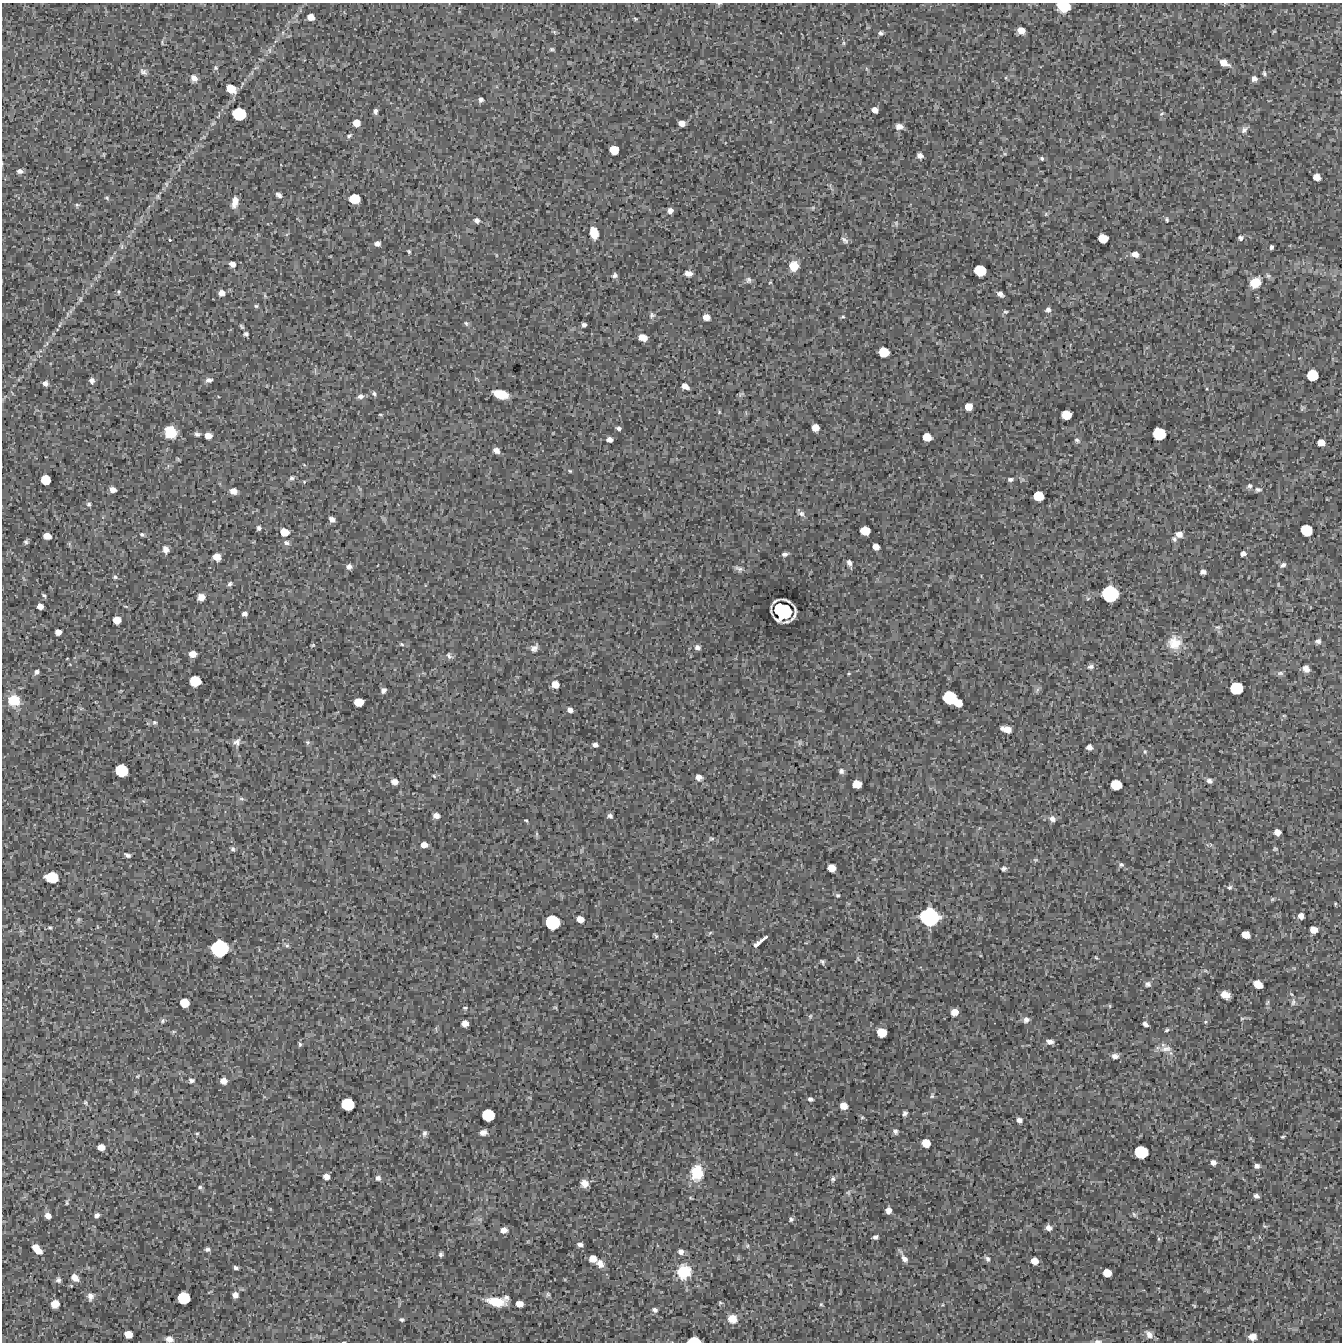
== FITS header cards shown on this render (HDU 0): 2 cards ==
NAXIS1  =                 1340 / length of data axis 1
NAXIS2  =                 1340 / length of data axis 2

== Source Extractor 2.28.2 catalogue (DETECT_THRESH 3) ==
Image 1340 x 1340 px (HDU 0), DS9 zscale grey, 1 PNG px = 1 image px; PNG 1344 x 1344 px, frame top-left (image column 1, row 1340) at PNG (2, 3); no overlay
Background 4790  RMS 480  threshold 1450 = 3 sigma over >= 5 px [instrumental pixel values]
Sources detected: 343; all 343 listed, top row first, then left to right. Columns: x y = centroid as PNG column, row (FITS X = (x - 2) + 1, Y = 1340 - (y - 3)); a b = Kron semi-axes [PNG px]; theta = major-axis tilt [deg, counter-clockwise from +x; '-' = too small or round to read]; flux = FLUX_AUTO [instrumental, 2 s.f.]
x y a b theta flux
719 4 5 5 - 4.7e+04
1063 7 11 8 -7 7.2e+05
311 17 6 5 - 2.4e+05
635 19 6 4 -38 4.6e+04
1021 31 7 6 - 3.2e+05
1274 31 5 4 - 3.6e+04
554 32 6 5 - 5.1e+04
881 33 5 4 - 7.5e+04
162 43 9 2 -80 3.7e+04
844 43 6 4 90 4.5e+04
552 49 7 4 -6 5.7e+04
269 50 7 4 -89 6.3e+04
1224 63 11 7 -28 3.1e+05
256 67 6 4 20 4.8e+04
216 68 6 5 - 5.4e+04
143 72 11 7 -36 1.2e+05
1264 73 7 5 -72 7.0e+04
194 78 8 7 - 1.8e+05
1254 79 6 5 - 1.4e+05
231 89 9 7 -28 5.2e+05
481 100 5 5 - 1.0e+05
875 110 6 5 - 1.9e+05
375 111 5 4 - 1.0e+05
239 114 11 9 -14 1.2e+06
1162 114 7 5 34 5.8e+04
213 123 7 4 37 5.2e+04
356 123 6 6 - 3.2e+05
682 123 6 5 - 2.2e+05
899 126 8 6 -7 1.9e+05
1244 130 11 7 52 1.4e+05
349 135 8 5 30 6.8e+04
614 150 8 7 - 5.1e+05
1005 154 5 3 - 3.5e+04
920 156 6 5 - 1.6e+05
1042 159 5 5 - 4.9e+04
20 171 6 5 - 1.2e+05
1317 177 6 6 - 2.6e+05
166 184 7 5 -48 6.5e+04
279 195 7 5 -30 1.1e+05
158 197 6 5 - 5.4e+04
107 198 7 4 -20 4.6e+04
354 199 9 7 -4 6.9e+05
235 202 12 7 77 2.9e+05
77 205 6 6 - 5.8e+04
813 208 6 5 - 4.4e+04
670 210 6 6 - 1.4e+05
1046 214 5 5 - 4.5e+04
477 220 5 5 - 1.0e+05
1167 220 6 5 - 5.2e+04
896 223 7 6 - 6.7e+04
594 233 10 7 -76 5.7e+05
1103 238 8 7 - 5.2e+05
1240 238 5 5 - 8.6e+04
170 240 4 3 - 3.6e+04
845 240 11 6 -43 1.0e+05
377 244 5 5 - 1.4e+05
122 246 9 4 -90 6.5e+04
1271 247 4 3 - 6.9e+04
409 252 5 4 - 4.6e+04
1135 254 6 5 - 2.0e+05
496 255 5 3 - 2.7e+04
111 258 8 5 45 8.8e+04
232 264 7 6 - 1.7e+05
794 266 10 9 - 5.5e+05
980 270 9 8 - 9.0e+05
688 273 9 6 -8 1.7e+05
615 275 6 5 - 8.6e+04
1268 276 7 6 - 7.2e+04
748 280 9 8 - 1.1e+05
770 282 4 4 - 3.1e+04
1255 283 11 9 35 6.2e+05
118 292 7 5 79 5.9e+04
221 293 7 7 - 2.0e+05
1000 294 7 4 -33 1.2e+05
80 299 8 5 75 6.9e+04
256 306 6 4 -1 5.4e+04
1048 310 7 6 - 1.0e+05
1005 312 6 4 -1 4.9e+04
68 314 6 4 90 5.1e+04
652 315 7 7 - 9.0e+04
843 316 6 4 14 4.3e+04
706 317 6 5 - 2.6e+05
466 323 6 5 - 6.2e+04
60 325 10 4 67 5.9e+04
584 325 4 4 - 9.1e+04
242 326 6 4 -50 5.3e+04
246 334 7 5 -9 7.0e+04
643 338 8 6 -19 2.7e+05
884 352 8 7 - 6.6e+05
1312 375 9 8 - 8.0e+05
209 380 9 6 9 1.4e+05
92 381 6 5 - 1.3e+05
45 383 5 5 - 1.4e+05
685 386 7 5 -33 2.0e+05
374 394 7 5 -65 7.0e+04
501 394 13 7 -16 7.0e+05
741 394 9 5 38 6.1e+04
360 396 8 6 14 1.2e+05
968 407 6 6 - 3.2e+05
719 412 5 4 - 3.0e+04
380 415 5 2 - 2.9e+04
1066 415 8 7 - 6.0e+05
618 428 5 4 - 8.7e+04
815 428 6 6 - 3.2e+05
170 432 11 10 - 8.5e+05
197 434 7 6 - 9.1e+04
1159 434 10 9 - 1.1e+06
208 436 7 6 - 2.6e+05
927 437 7 6 - 4.3e+05
609 440 6 4 -8 1.3e+05
1077 440 8 6 -42 8.6e+04
1321 443 6 6 - 2.9e+05
496 450 6 5 - 1.7e+05
178 459 6 3 -45 3.5e+04
570 471 5 4 - 3.9e+04
292 478 7 5 6 7.9e+04
1010 479 6 5 - 7.7e+04
45 480 8 7 - 6.1e+05
304 482 4 4 - 3.4e+04
1250 486 8 6 18 1.0e+05
113 490 6 5 - 2.1e+05
1258 490 9 6 -4 1.1e+05
233 491 7 6 - 2.3e+05
1038 496 8 7 - 6.4e+05
89 504 6 5 - 6.8e+04
801 513 9 7 -13 1.1e+05
332 519 6 4 -32 1.7e+05
259 528 5 4 - 8.2e+04
1306 530 9 8 - 8.6e+05
865 531 8 7 - 5.2e+05
284 532 7 6 - 3.9e+05
142 534 6 5 - 5.7e+04
1179 534 7 6 - 2.2e+05
47 536 7 5 -10 3.0e+05
1174 539 7 6 - 8.8e+04
26 542 5 4 - 6.5e+04
286 543 8 6 -20 1.1e+05
876 547 6 5 - 2.2e+05
166 549 8 7 - 1.7e+05
785 554 6 4 11 1.0e+05
1243 554 6 5 - 1.3e+05
217 557 7 6 - 3.2e+05
849 563 8 4 -71 1.4e+05
1283 565 8 5 33 9.3e+04
349 567 6 5 - 1.4e+05
739 569 12 6 -21 1.2e+05
1203 572 5 4 - 1.3e+05
115 577 6 5 - 6.0e+04
230 584 6 5 - 8.4e+04
1110 594 13 12 - 2.0e+06
44 595 6 3 -37 4.8e+04
201 597 6 6 - 3.0e+05
1088 598 6 4 20 4.5e+04
781 600 20 4 2 6.7e+04
40 606 6 5 - 2.1e+05
782 611 15 13 -22 2.2e+06
245 614 5 4 - 1.1e+05
792 615 22 8 61 1.5e+05
117 620 6 6 - 3.5e+05
1218 627 9 5 9 8.2e+04
58 632 5 5 - 2.1e+05
1318 641 6 5 - 9.5e+04
1174 643 18 18 - 6.1e+05
402 644 6 4 -22 4.8e+04
313 645 5 4 - 3.8e+04
697 647 8 7 - 1.3e+05
534 648 9 7 44 1.4e+05
192 654 6 5 - 2.8e+05
449 656 9 6 -56 8.4e+04
1091 666 9 6 19 1.1e+05
1306 669 7 6 - 1.9e+05
37 672 6 5 - 9.0e+04
1280 673 9 6 6 7.9e+04
849 674 4 3 - 3.5e+04
195 681 9 8 - 7.7e+05
555 684 6 6 - 3.2e+05
1236 688 10 9 - 1.1e+06
383 690 5 5 - 1.1e+05
1037 690 8 4 54 7.2e+04
950 698 12 10 -29 1.4e+06
14 700 12 12 - 8.0e+05
359 702 8 7 - 4.9e+05
958 703 7 6 - 4.7e+05
81 708 6 4 19 4.5e+04
570 710 5 5 - 1.5e+05
1284 716 6 4 0 3.6e+04
154 722 7 6 - 6.7e+04
1006 729 10 5 -13 3.5e+05
237 742 9 8 - 1.5e+05
308 742 6 6 - 6.3e+04
800 742 7 6 - 7.8e+04
595 745 5 4 - 1.2e+05
1089 747 5 5 - 1.6e+05
1145 752 6 5 - 5.3e+04
121 770 10 9 - 1.1e+06
841 771 6 6 - 1.1e+05
216 775 6 4 19 4.1e+04
434 776 5 3 - 4.0e+04
699 777 7 6 - 1.8e+05
1209 781 7 6 - 1.3e+05
394 782 7 6 - 2.0e+05
857 784 7 6 - 4.7e+05
1116 785 9 8 - 7.1e+05
241 799 8 5 -18 6.2e+04
436 816 7 6 - 1.6e+05
610 816 5 5 - 1.0e+05
1052 819 8 7 - 1.5e+05
526 820 4 3 - 3.6e+04
1277 832 6 5 - 2.3e+05
537 834 7 4 90 5.1e+04
711 838 7 6 - 6.7e+04
424 845 7 6 - 2.2e+05
233 849 6 5 - 6.8e+04
1275 849 6 5 - 4.9e+04
127 855 7 4 -26 8.7e+04
1035 860 7 5 -6 4.5e+04
1121 864 7 5 -1 6.9e+04
831 868 7 6 - 3.5e+05
1004 869 5 4 - 7.5e+04
52 877 10 8 -8 9.5e+05
1229 887 7 6 - 8.6e+04
838 895 5 5 - 5.2e+04
1272 899 6 5 - 5.1e+04
1335 904 4 3 - 3.7e+04
1301 916 6 6 - 1.8e+05
929 917 15 14 - 2.7e+06
79 919 7 4 59 4.7e+04
580 919 6 5 - 2.8e+05
552 922 11 11 - 1.5e+06
50 927 6 5 - 5.6e+04
1313 930 7 6 - 3.1e+05
710 933 6 4 44 3.6e+04
1246 935 7 6 - 3.7e+05
656 936 6 4 -55 5.5e+04
763 939 9 3 39 1.5e+05
757 944 8 4 45 1.4e+05
287 945 7 5 -40 6.6e+04
219 948 13 13 - 2.2e+06
1096 957 5 3 - 3.2e+04
858 959 6 3 -37 3.4e+04
822 962 5 3 - 5.9e+04
1205 971 7 4 -1 5.3e+04
1148 984 7 6 - 9.9e+04
1258 984 8 6 -35 3.9e+05
1225 995 8 6 -21 3.2e+05
1293 1002 11 7 84 1.1e+05
184 1003 7 7 - 5.2e+05
1267 1003 9 4 63 6.0e+04
1110 1006 6 4 -89 3.5e+04
555 1007 6 4 -1 3.8e+04
465 1008 8 5 0 5.7e+04
955 1012 6 6 - 3.0e+05
810 1016 6 5 - 5.0e+04
1242 1019 7 4 22 4.5e+04
1026 1020 6 6 - 1.3e+05
162 1021 7 5 59 7.3e+04
1205 1022 5 5 - 4.3e+04
465 1023 6 6 - 2.3e+05
1145 1024 5 4 - 1.1e+05
1167 1030 6 4 38 4.9e+04
173 1032 6 4 31 3.9e+04
881 1032 8 7 - 5.9e+05
1050 1042 6 4 -3 1.5e+05
300 1044 6 4 -86 6.3e+04
1166 1049 19 8 6 2.6e+05
1115 1056 7 6 - 1.5e+05
137 1076 7 4 34 4.4e+04
191 1081 7 6 - 9.2e+04
223 1081 7 6 - 2.5e+05
932 1096 8 5 58 6.7e+04
810 1099 7 5 -14 8.5e+04
85 1103 8 5 -52 6.1e+04
347 1104 10 9 - 1.1e+06
844 1106 7 6 - 3.3e+05
905 1113 6 5 - 8.9e+04
488 1115 10 9 - 9.8e+05
862 1117 6 5 - 5.7e+04
1019 1120 6 5 - 1.4e+05
895 1131 7 6 - 9.9e+04
483 1132 7 5 16 1.6e+05
424 1133 8 5 77 9.8e+04
197 1134 5 4 - 3.7e+04
1283 1137 3 3 - 3.6e+04
926 1143 7 7 - 4.6e+05
101 1147 6 5 - 2.7e+05
1141 1152 10 9 - 1.2e+06
1213 1162 6 5 - 1.5e+05
1257 1166 5 4 - 1.2e+05
697 1173 16 12 86 1.0e+06
326 1177 6 5 - 2.1e+05
378 1178 7 6 - 1.1e+05
833 1179 8 6 74 9.3e+04
584 1183 8 7 - 2.5e+05
200 1187 6 6 - 6.4e+04
848 1193 8 6 -90 7.8e+04
1256 1196 6 5 - 9.9e+04
67 1203 6 4 -85 4.9e+04
888 1210 5 5 - 1.9e+05
97 1215 6 5 - 1.2e+05
1134 1215 9 6 -41 7.9e+04
48 1216 6 5 - 2.1e+05
791 1219 6 6 - 7.9e+04
1265 1226 7 4 -20 4.4e+04
1048 1228 6 5 - 1.7e+05
504 1230 7 6 - 2.2e+05
875 1237 5 4 - 9.7e+04
1159 1239 6 5 - 4.7e+04
580 1244 6 4 -8 9.8e+04
747 1246 7 5 -70 6.6e+04
37 1249 10 6 -48 4.9e+05
207 1249 7 5 -2 8.6e+04
681 1252 7 7 - 1.2e+05
441 1254 4 3 - 6.5e+04
904 1257 17 5 -59 1.7e+05
593 1259 7 6 - 3.3e+05
987 1259 7 5 -50 1.0e+05
1034 1261 6 6 - 3.0e+05
600 1264 10 7 -52 2.2e+05
236 1268 4 4 - 8.0e+04
684 1272 15 14 - 1.1e+06
1107 1273 7 6 - 4.1e+05
75 1278 10 7 -45 2.4e+05
58 1280 8 7 - 1.0e+05
548 1294 8 6 51 6.8e+04
235 1295 5 5 - 1.8e+05
90 1296 11 9 86 1.7e+05
506 1297 6 6 - 9.9e+04
184 1298 10 9 - 1.0e+06
496 1302 19 8 -10 7.8e+05
720 1303 5 4 - 4.4e+04
55 1304 7 7 - 4.4e+05
519 1304 6 5 - 2.6e+05
821 1304 5 4 - 4.2e+04
1194 1306 4 3 - 3.2e+04
655 1310 6 5 - 1.1e+05
402 1319 4 3 - 5.4e+04
732 1319 10 9 - 3.5e+05
128 1334 7 6 - 3.6e+05
1149 1334 13 8 -47 2.1e+05
1252 1337 7 6 - 2.3e+05
169 1339 7 6 - 2.0e+05
694 1340 10 5 0 5.3e+05
1098 1341 10 5 3 1.1e+05
At the frame edge (FLAGS 8, measured only in part): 5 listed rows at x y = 719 4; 1063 7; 169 1339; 694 1340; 1098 1341